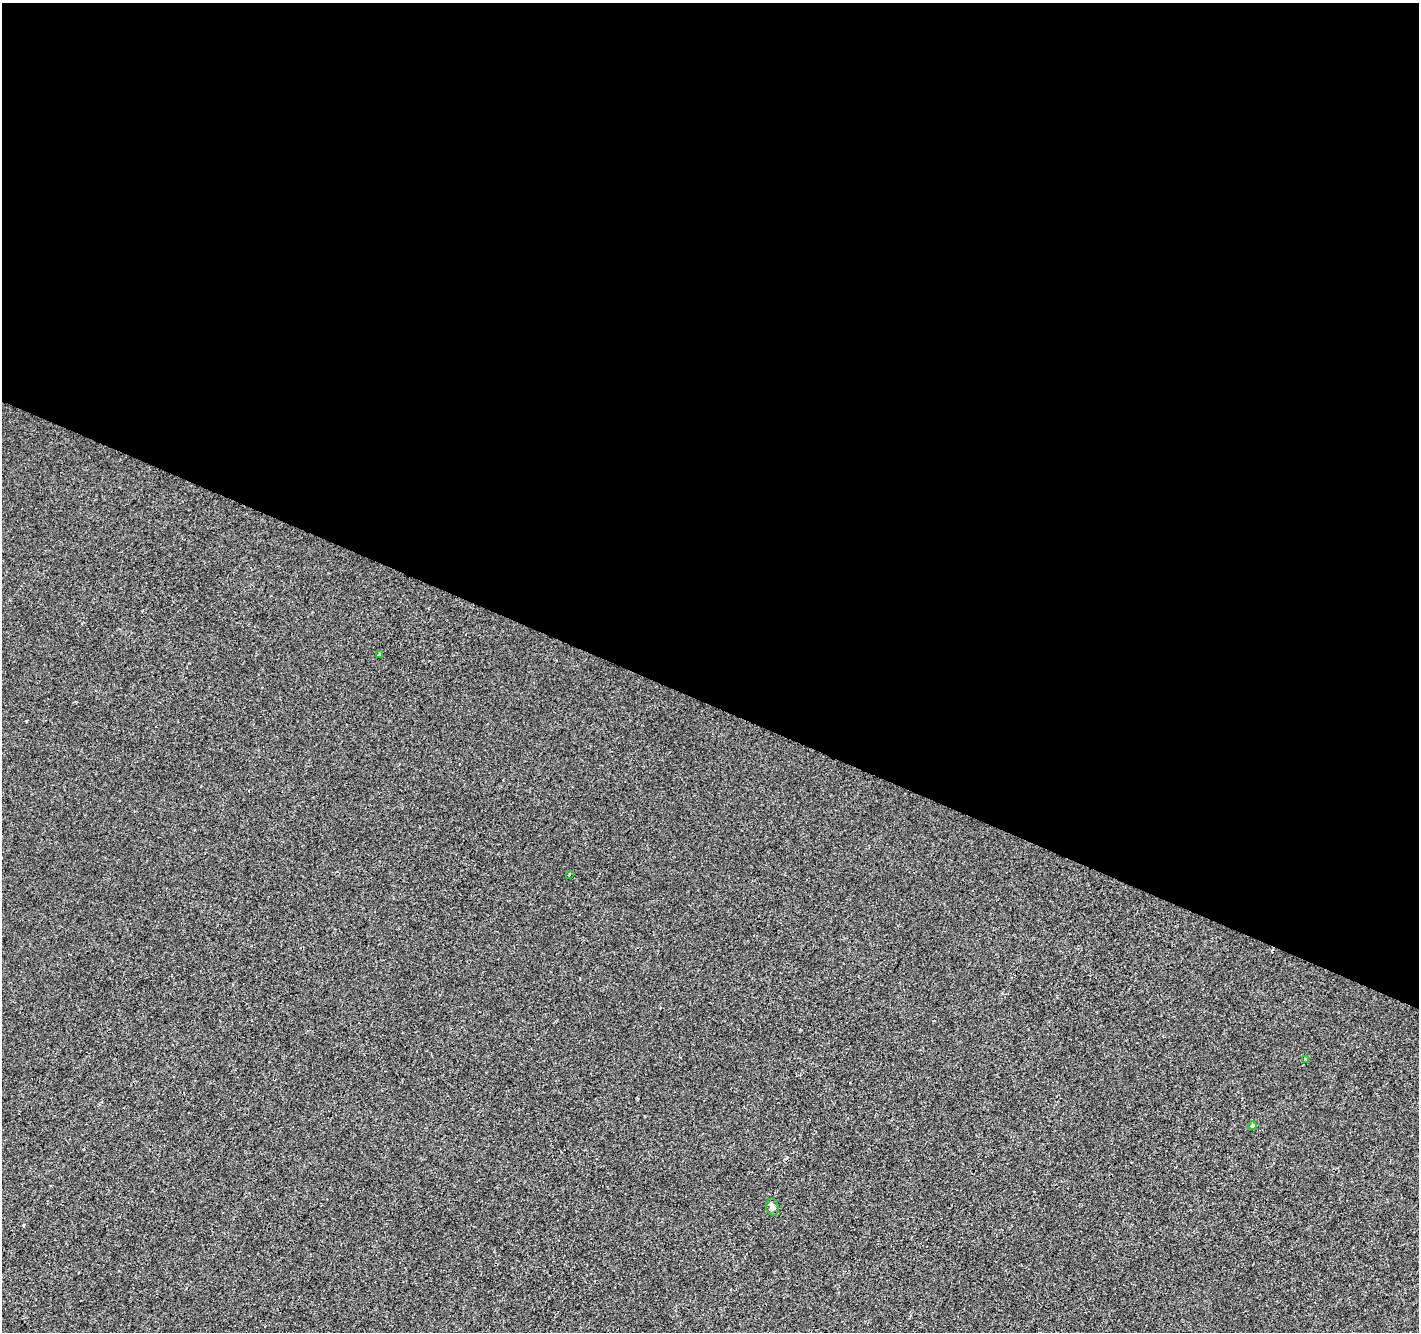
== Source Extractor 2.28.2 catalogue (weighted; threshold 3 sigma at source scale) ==
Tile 3 of 4 x 4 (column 3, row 1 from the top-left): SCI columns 2837-4253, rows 4193-5522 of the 5679 x 5792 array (HDU 1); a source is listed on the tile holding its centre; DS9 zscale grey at full resolution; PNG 1421 x 1334 px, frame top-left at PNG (2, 3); each listed source drawn as its Kron ellipse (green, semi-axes under 4 px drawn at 4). Shown black and unused: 53% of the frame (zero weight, under 2 of 3 exposures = <1% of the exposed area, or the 3 px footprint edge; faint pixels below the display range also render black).
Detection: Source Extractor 2.28.2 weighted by HDU 2 'WHT'; one run over the whole footprint, this tile lists its part. Background -6.38e-04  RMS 0.0042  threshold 0.0188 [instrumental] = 3 sigma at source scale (4.5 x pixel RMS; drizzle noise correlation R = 1.50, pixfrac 1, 0.0396/0.0396 arcsec/px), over >= 5 px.
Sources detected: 6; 1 cosmic-ray / hot-pixel residue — neither listed nor drawn; the other 5 listed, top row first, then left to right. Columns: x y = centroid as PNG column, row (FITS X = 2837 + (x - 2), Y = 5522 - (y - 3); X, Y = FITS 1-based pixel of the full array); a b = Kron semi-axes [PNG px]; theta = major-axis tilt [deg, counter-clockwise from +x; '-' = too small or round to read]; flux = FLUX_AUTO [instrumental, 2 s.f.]
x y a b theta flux
380 654 3 3 - 0.58
569 874 3 2 - 0.7
1306 1059 4 3 - 0.89
1252 1126 4 4 - 0.64
772 1207 8 6 -78 1.4